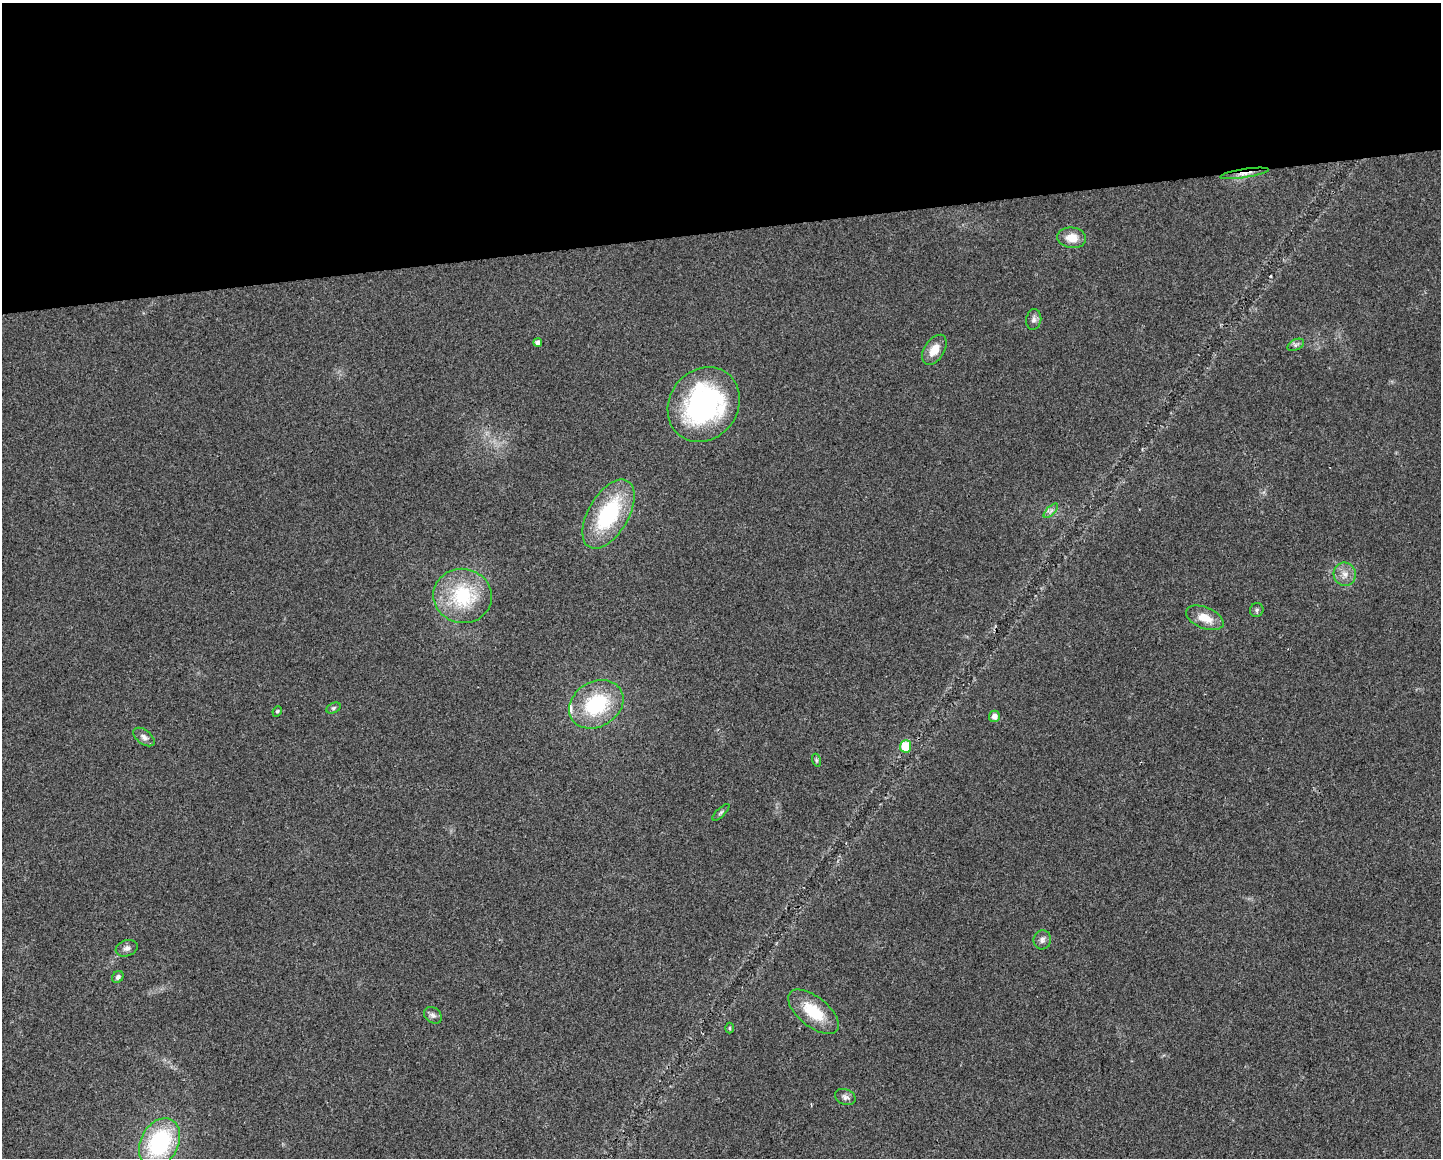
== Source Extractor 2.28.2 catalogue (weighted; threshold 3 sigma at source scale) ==
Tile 2 of 3 x 4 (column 2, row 1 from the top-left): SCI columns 1449-2887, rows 3469-4624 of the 4379 x 4624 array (HDU 1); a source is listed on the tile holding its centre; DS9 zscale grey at full resolution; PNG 1443 x 1160 px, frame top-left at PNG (2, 3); each listed source drawn as its Kron ellipse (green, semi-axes under 4 px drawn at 4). Shown black and unused: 20% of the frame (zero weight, under 2 of 3 exposures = <1% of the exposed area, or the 3 px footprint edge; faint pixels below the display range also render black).
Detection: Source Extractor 2.28.2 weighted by HDU 2 'WHT'; one run over the whole footprint, this tile lists its part. Background 0.0451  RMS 0.0067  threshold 0.0301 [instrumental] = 3 sigma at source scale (4.5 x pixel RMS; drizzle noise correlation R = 1.50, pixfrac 1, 0.0396/0.0396 arcsec/px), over >= 5 px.
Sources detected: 30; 1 inside a brighter listed object's ellipse — not listed separately; the other 29 listed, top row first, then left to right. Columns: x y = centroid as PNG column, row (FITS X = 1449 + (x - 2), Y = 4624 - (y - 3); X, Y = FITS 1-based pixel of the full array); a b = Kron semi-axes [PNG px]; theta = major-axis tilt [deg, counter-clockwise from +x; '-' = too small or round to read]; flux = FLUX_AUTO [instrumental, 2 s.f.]
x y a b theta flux
1244 173 24 4 9 4.7
1072 238 14 10 -6 8.6
1034 319 10 7 81 2.5
538 342 4 4 - 2.4
1296 345 9 5 25 1.7
934 350 17 10 58 8.6
704 405 39 34 53 130
1051 511 9 3 45 1.7
608 514 38 20 59 59
1345 574 12 11 - 5.7
463 596 29 27 -10 46
1257 610 7 6 - 1.5
1205 618 20 10 -22 11
596 704 29 22 30 47
333 708 7 5 27 1.3
277 711 5 4 - 0.98
994 716 6 5 - 3.6
144 737 12 7 -37 2.9
906 746 6 5 - 22
816 760 6 4 -72 1.1
721 812 11 4 44 1.3
1042 940 9 8 - 2.7
127 948 11 8 18 2.9
118 977 6 5 - 1.8
814 1012 30 15 -39 23
433 1015 10 7 -39 2.5
729 1028 5 3 - 0.76
845 1097 11 7 -22 2.6
160 1143 26 19 61 67
Overlapping masked pixels (flux is a lower limit): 1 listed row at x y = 1244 173